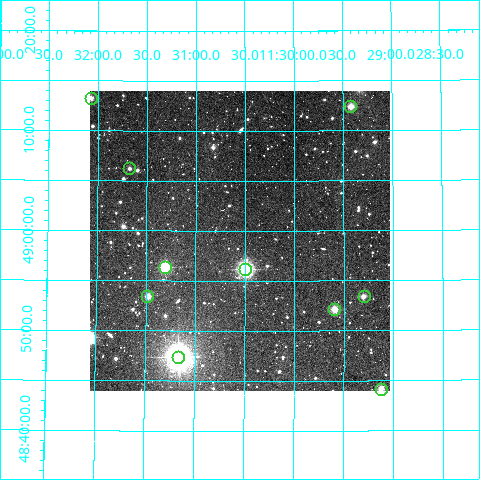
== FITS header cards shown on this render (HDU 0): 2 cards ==
NAXIS1  =                  300
NAXIS2  =                  300

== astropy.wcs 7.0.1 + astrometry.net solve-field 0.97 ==
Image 300 x 300 px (HDU 0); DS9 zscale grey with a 90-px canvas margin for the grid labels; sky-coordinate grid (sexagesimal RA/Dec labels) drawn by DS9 from the SOLVED WCS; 10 Tycho-2 reference stars matched to detected sources circled (green)
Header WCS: RA---TAN/DEC--TAN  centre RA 11:30:33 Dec +48:59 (172.64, +48.98 deg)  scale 6 arcsec/px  FOV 30.0' x 30.0'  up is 0 deg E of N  parity normal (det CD < 0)
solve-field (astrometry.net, Tycho-2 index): VERIFIED the header's WCS against the Tycho-2 star catalogue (verified at 2 index scales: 9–10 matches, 0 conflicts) and refined it, rather than solving blind
Solved WCS: RA---TAN-SIP/DEC--TAN-SIP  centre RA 11:30:33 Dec +48:59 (172.64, +48.98 deg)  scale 5.98 arcsec/px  FOV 29.9' x 30.0'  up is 0 deg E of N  parity normal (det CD < 0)
The solver's refit moves the header's centre by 0.77 arcsec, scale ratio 0.9974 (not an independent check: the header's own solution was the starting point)
Tycho-2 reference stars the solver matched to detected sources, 10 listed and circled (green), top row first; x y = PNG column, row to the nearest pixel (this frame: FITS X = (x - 90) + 1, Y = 300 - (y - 91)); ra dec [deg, ICRS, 3 dp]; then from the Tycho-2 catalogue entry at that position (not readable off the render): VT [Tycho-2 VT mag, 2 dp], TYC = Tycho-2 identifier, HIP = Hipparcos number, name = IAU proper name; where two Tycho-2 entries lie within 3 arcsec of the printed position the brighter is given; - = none
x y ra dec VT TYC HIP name
91 98 173.017 +49.221 11.53 3453-2095-1 - -
350 106 172.355 +49.207 10.62 3453-1800-1 - -
129 168 172.919 +49.103 11.91 3453-1984-1 - -
165 267 172.827 +48.939 9.04 3453-2143-1 - -
245 269 172.624 +48.936 7.38 3453-1598-1 56147 -
147 296 172.871 +48.890 11.19 3453-1940-1 - -
364 296 172.324 +48.890 11.43 3453-2129-1 - -
334 309 172.399 +48.869 10.85 3453-1786-1 - -
178 357 172.793 +48.790 6.63 3453-1566-1 56194 -
381 389 172.281 +48.736 11.00 3451-22-1 - -